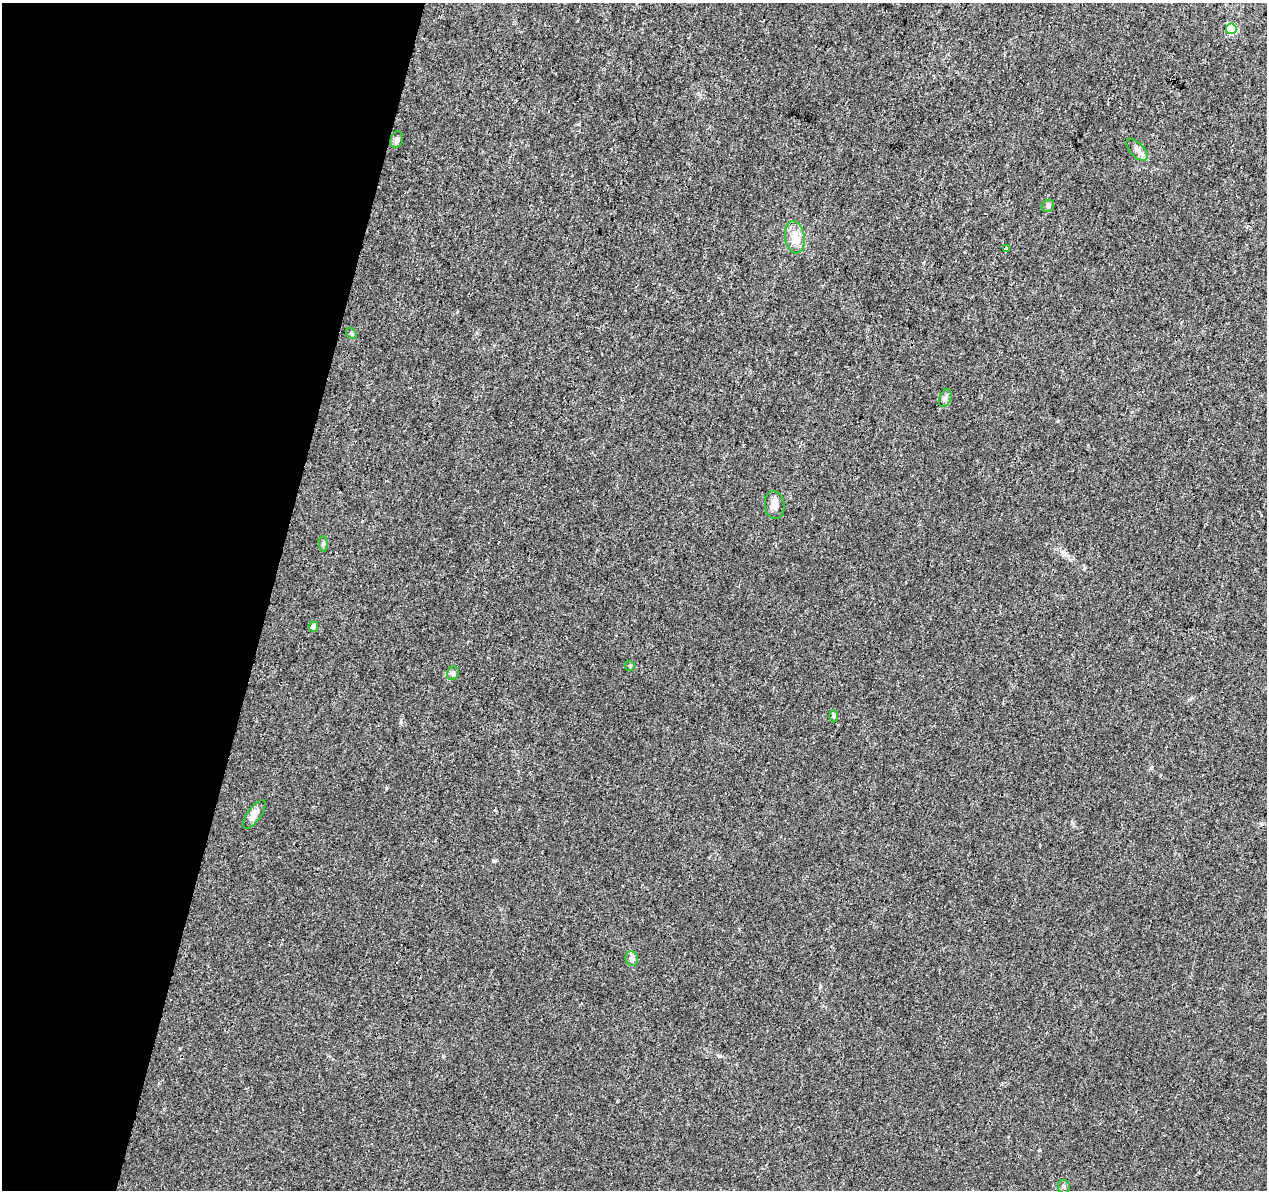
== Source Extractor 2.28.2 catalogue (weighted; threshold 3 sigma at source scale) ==
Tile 9 of 4 x 4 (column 1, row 3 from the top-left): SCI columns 2-1266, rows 1415-2602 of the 5076 x 5262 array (HDU 1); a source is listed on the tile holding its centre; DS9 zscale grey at full resolution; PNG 1269 x 1192 px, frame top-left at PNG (2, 3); each listed source drawn as its Kron ellipse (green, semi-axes under 4 px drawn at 4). Shown black and unused: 21% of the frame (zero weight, under 3 of 4 exposures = <1% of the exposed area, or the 3 px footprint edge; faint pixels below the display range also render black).
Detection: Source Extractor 2.28.2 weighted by HDU 2 'WHT'; one run over the whole footprint, this tile lists its part. Background 0.0195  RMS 0.0029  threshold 0.0131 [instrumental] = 3 sigma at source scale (4.5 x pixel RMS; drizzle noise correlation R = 1.50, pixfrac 1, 0.0396/0.0396 arcsec/px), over >= 5 px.
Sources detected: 18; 1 inside a brighter listed object's ellipse — not listed separately; the other 17 listed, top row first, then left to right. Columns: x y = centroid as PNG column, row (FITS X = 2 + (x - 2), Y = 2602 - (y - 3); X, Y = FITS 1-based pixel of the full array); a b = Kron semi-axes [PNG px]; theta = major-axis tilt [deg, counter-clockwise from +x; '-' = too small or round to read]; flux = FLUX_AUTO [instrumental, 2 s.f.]
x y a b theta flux
1231 29 5 5 - 16
397 140 8 6 76 0.89
1137 150 13 7 -46 1.4
1048 206 7 5 47 0.56
795 237 16 10 -81 4.1
1006 249 3 3 - 0.81
351 333 6 4 -47 0.39
945 398 9 5 69 0.82
775 505 14 10 -83 1.8
323 544 8 4 -83 0.55
313 627 5 4 - 1.9
630 666 5 5 - 0.36
453 673 7 5 64 0.63
834 716 6 4 90 0.41
254 814 17 7 53 2.3
632 959 7 6 - 1.2
1064 1187 7 6 - 0.66
Unlisted compact peaks at least as high as the median listed source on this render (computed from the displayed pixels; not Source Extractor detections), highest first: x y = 1039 1150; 401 722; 1058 421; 493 861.